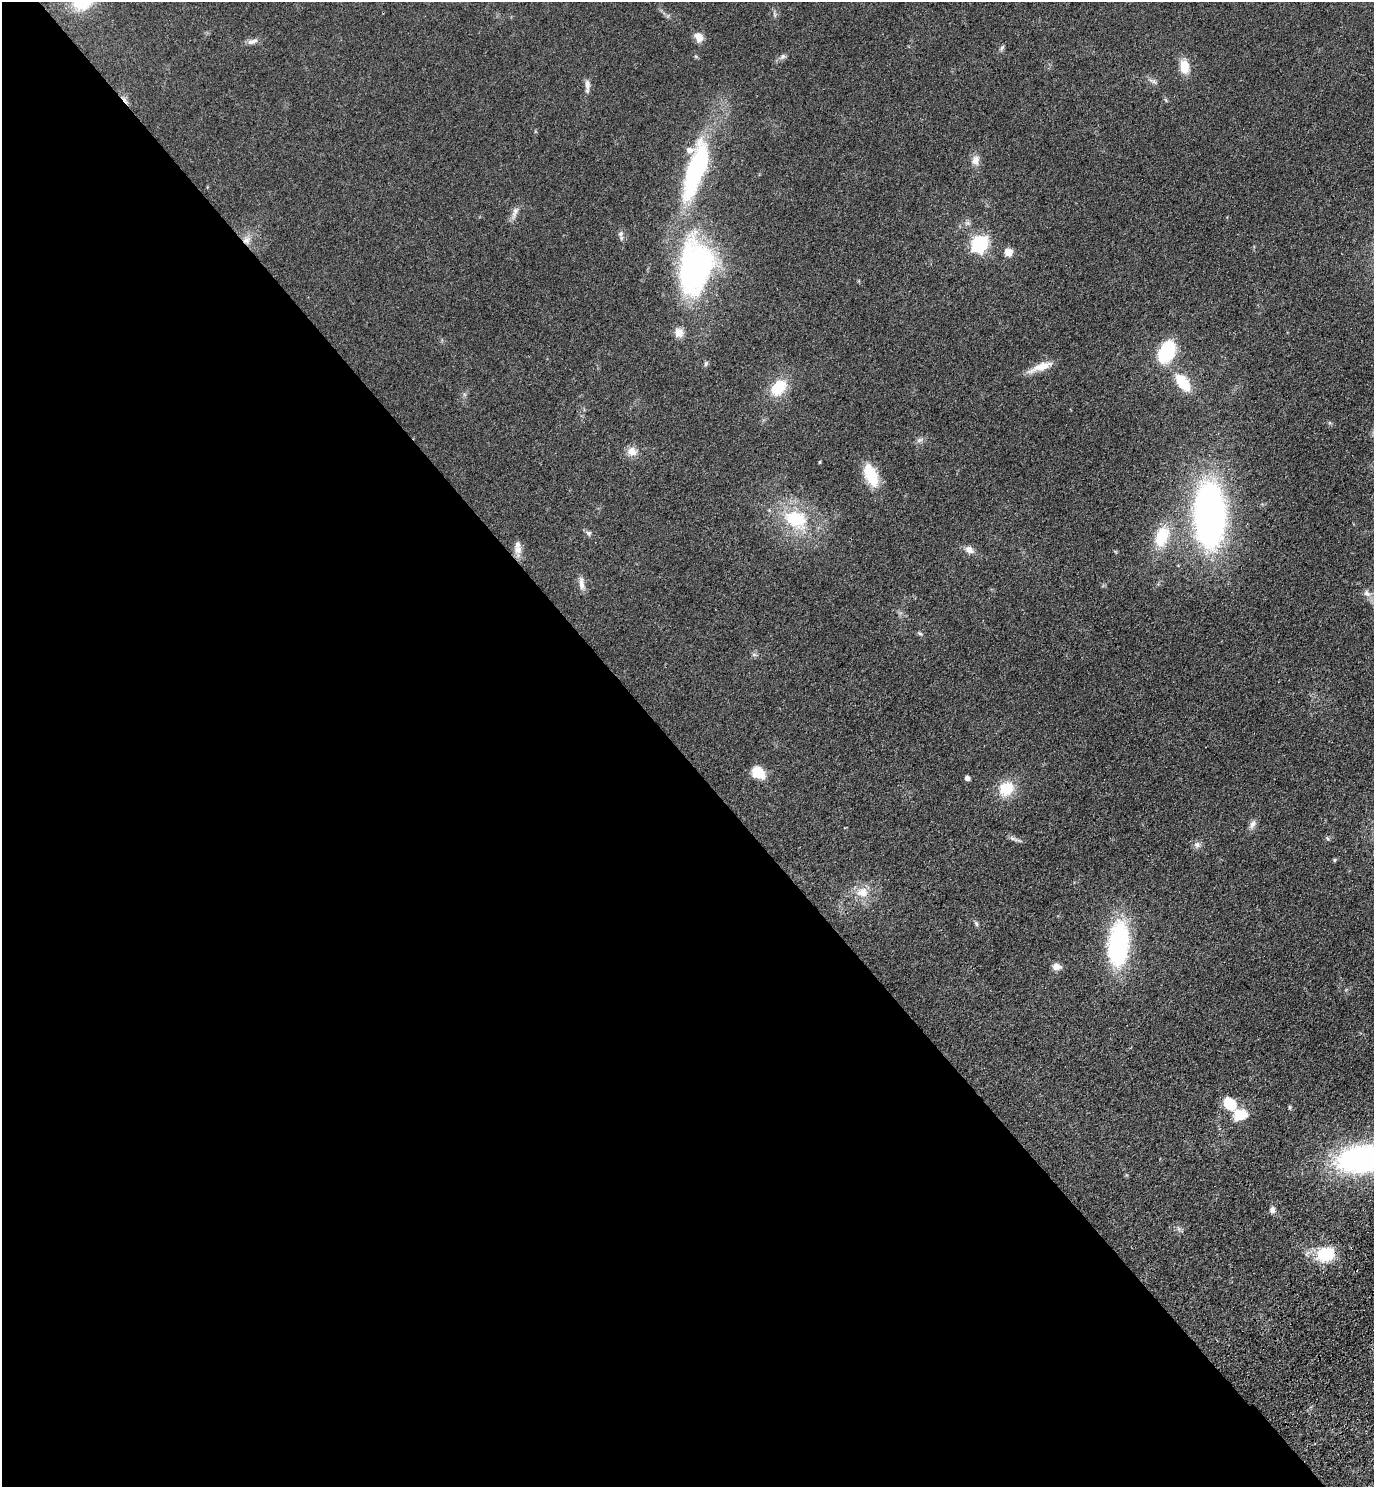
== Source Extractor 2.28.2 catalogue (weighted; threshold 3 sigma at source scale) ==
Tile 9 of 4 x 4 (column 1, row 3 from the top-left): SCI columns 382-1753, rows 1573-3057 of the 6111 x 6115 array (HDU 1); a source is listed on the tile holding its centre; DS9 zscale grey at full resolution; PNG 1376 x 1489 px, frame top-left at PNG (2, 2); no overlay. Shown black and unused: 49% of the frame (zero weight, under 3 of 4 exposures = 6% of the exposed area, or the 3 px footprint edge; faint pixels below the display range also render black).
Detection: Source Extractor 2.28.2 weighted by HDU 2 'WHT'; one run over the whole footprint, this tile lists its part. Background 0.0752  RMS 0.0062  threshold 0.0277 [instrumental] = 3 sigma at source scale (4.5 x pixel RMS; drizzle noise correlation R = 1.50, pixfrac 1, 0.05/0.05 arcsec/px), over >= 5 px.
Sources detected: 58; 1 cosmic-ray / hot-pixel residue — not listed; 2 inside a brighter listed object's ellipse — not listed separately; the other 55 listed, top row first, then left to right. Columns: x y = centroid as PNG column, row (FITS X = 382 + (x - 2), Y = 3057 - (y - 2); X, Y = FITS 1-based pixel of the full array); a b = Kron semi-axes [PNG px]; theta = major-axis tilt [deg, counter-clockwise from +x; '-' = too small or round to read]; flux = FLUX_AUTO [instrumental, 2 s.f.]
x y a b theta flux
774 14 12 3 -72 1.1
698 37 14 10 -57 4.6
252 41 15 7 14 3
1002 47 8 5 62 1.3
783 56 9 7 45 2
696 57 6 4 -20 0.79
1184 67 14 9 -83 12
1153 81 13 5 -27 2.2
587 86 18 6 -90 3.5
975 160 14 10 81 4.7
696 169 75 21 72 99
515 210 11 7 61 3
620 234 8 7 - 2.1
246 240 12 10 61 5.2
979 244 7 7 - 160
1008 252 5 5 - 15
696 267 60 36 81 150
679 333 12 12 - 5.2
1166 352 18 11 63 47
706 363 7 5 73 1.2
1040 367 33 8 20 8.9
1183 383 22 12 -54 18
778 388 19 14 47 20
920 440 11 5 24 2
632 451 13 12 - 5.5
820 462 3 2 - 0.58
871 475 27 13 -66 21
1210 514 53 25 -89 280
796 519 36 26 -27 40
589 533 7 7 - 1.7
1162 537 30 18 70 22
518 550 18 11 -87 4.9
969 550 13 9 -30 3.9
581 583 19 6 -87 4.1
1367 593 12 8 -41 3.6
920 633 8 4 -26 1.1
754 654 7 4 0 1.1
758 772 17 13 -37 10
967 778 5 5 - 2.5
1006 789 19 16 38 16
1252 824 14 7 60 3.1
1013 839 15 5 -21 2.1
1197 845 10 9 - 2.7
1335 860 5 4 - 0.87
862 892 19 14 7 10
976 924 8 5 -63 1.3
1118 944 32 15 85 130
1056 967 10 7 3 3.8
1230 1104 13 10 -48 17
1290 1107 6 4 -85 0.84
1240 1115 16 12 8 14
1362 1159 37 19 6 210
1272 1210 8 6 -80 2.5
1179 1229 7 4 -71 1.3
1325 1254 19 14 16 26
Overlapping masked pixels (flux is a lower limit): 1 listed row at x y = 246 240
Isophote crosses this tile's border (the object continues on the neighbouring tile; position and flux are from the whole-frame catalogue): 1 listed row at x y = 1362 1159